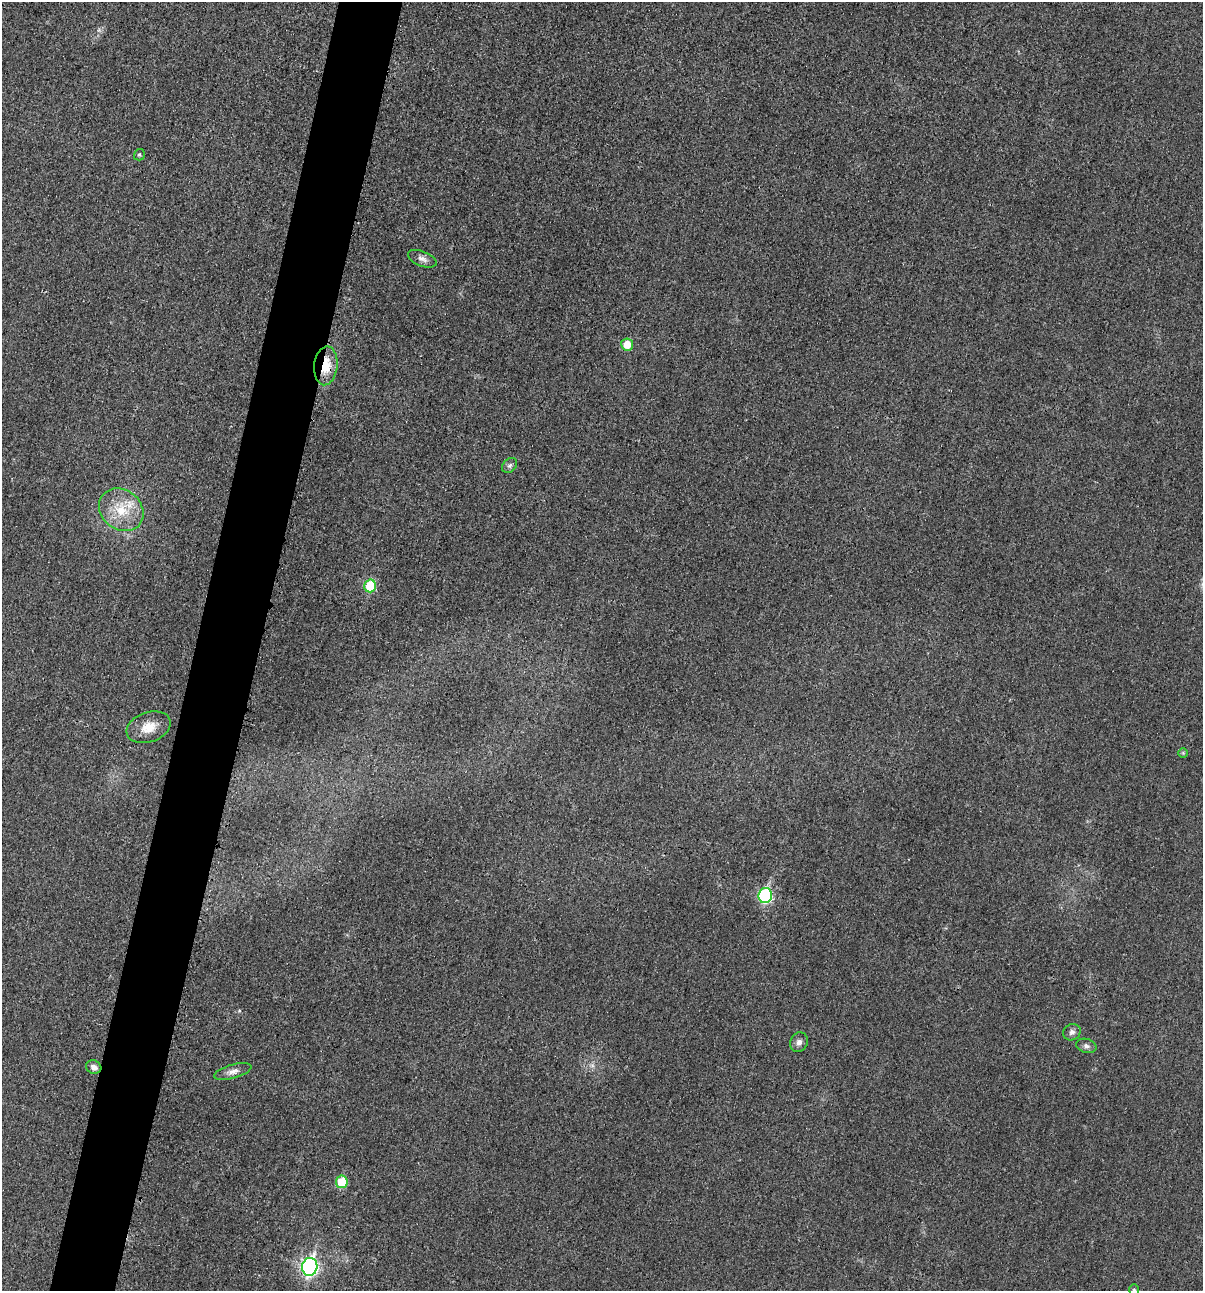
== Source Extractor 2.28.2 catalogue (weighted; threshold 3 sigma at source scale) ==
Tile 7 of 4 x 4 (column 3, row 2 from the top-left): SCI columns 2532-3732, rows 2592-3880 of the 5200 x 5181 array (HDU 1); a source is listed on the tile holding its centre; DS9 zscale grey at full resolution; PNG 1205 x 1293 px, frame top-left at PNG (2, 2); each listed source drawn as its Kron ellipse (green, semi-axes under 4 px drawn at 4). Shown black and unused: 5% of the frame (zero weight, under 3 of 4 exposures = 1% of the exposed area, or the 3 px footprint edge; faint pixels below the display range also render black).
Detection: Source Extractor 2.28.2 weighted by HDU 2 'WHT'; one run over the whole footprint, this tile lists its part. Background 0.0299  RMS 0.0059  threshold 0.0265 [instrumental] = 3 sigma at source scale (4.5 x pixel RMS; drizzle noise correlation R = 1.50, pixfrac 1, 0.05/0.05 arcsec/px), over >= 5 px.
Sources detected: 19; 1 too faint to see at this stretch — neither listed nor drawn; the other 18 listed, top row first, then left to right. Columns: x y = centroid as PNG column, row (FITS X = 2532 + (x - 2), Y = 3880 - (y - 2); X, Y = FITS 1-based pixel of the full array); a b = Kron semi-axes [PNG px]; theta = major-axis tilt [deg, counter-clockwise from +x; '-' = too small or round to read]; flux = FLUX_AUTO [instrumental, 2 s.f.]
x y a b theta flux
139 155 6 5 - 1
422 259 15 7 -21 3.1
627 344 6 6 - 9.6
326 366 19 11 84 15
510 465 8 6 44 1.7
121 510 23 20 -38 19
370 586 6 6 - 28
149 727 23 15 19 10
1183 753 5 5 - 0.74
765 896 7 7 - 71
1072 1032 9 8 - 2.2
799 1042 10 8 66 2.8
1086 1046 10 7 -15 2
94 1067 8 6 -25 2.9
233 1071 19 7 16 3.9
342 1182 6 6 - 18
310 1267 9 7 78 170
1134 1290 6 5 - 0.94
Overlapping masked pixels (flux is a lower limit): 1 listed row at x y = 326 366
Isophote crosses this tile's border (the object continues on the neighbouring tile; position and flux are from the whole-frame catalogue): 1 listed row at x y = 1134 1290